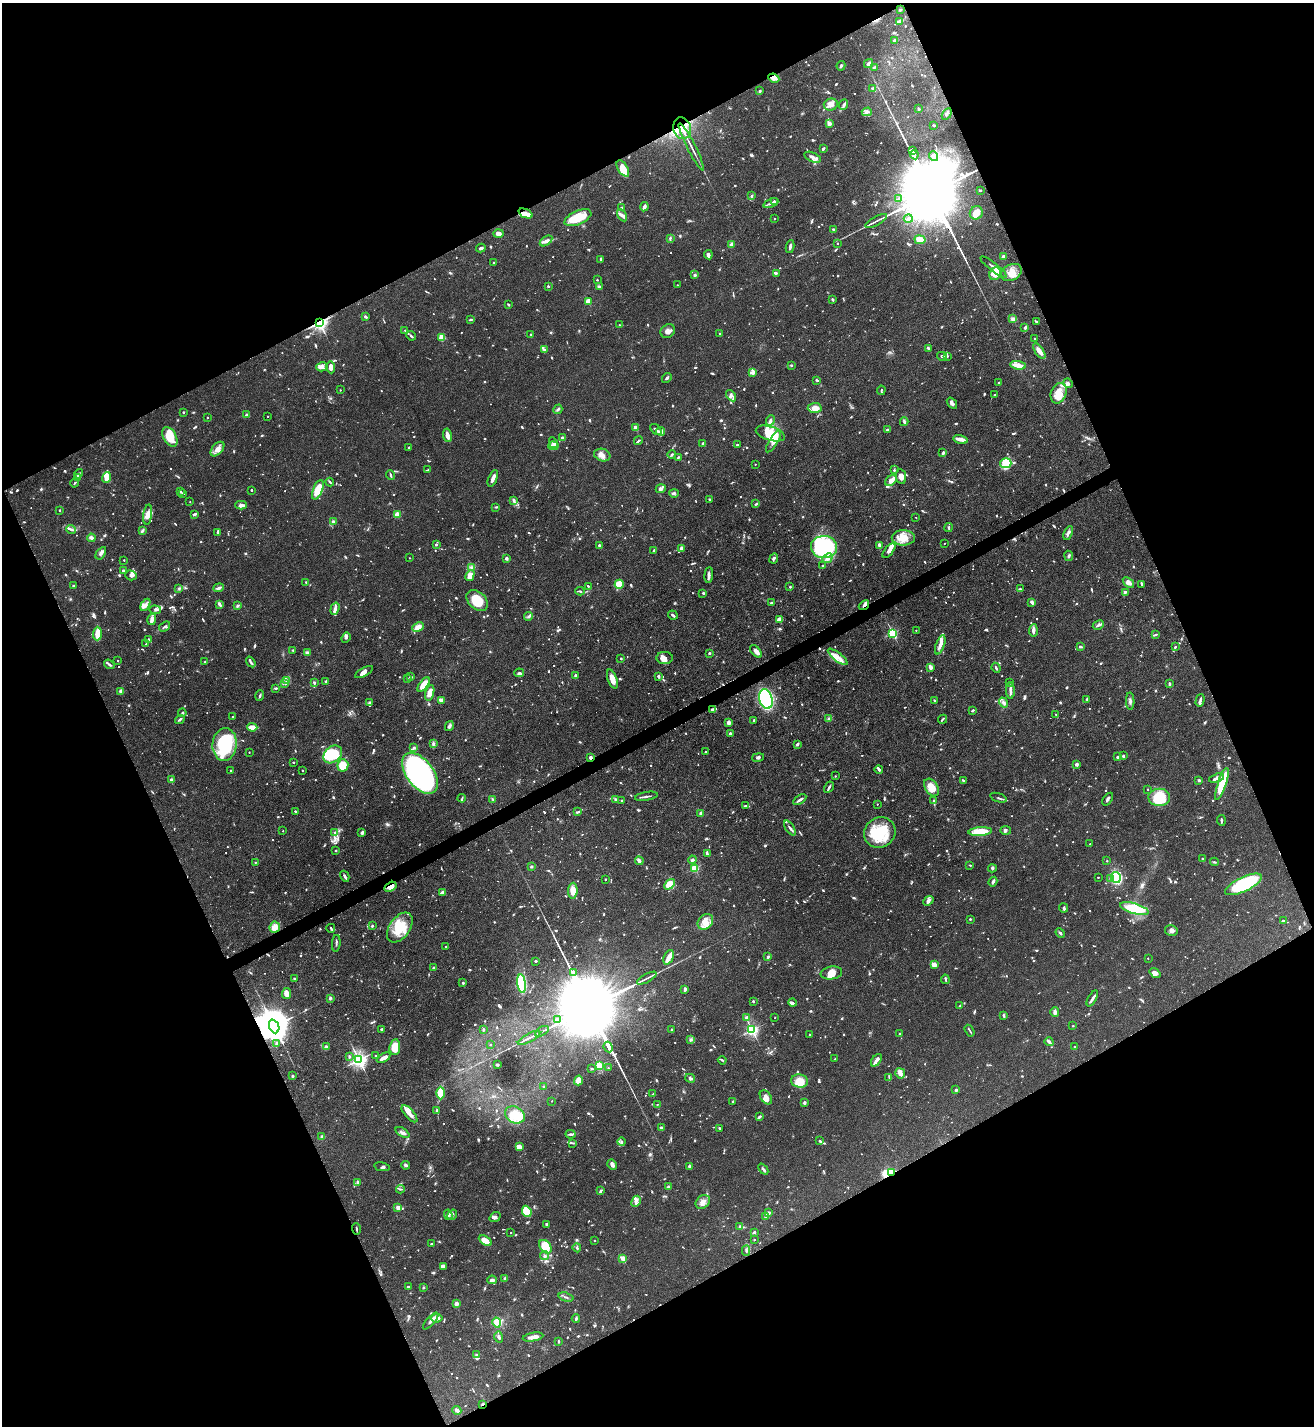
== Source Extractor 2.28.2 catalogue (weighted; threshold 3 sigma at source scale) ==
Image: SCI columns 153-5398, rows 2-5695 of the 5688 x 5699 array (HDU 1 of 3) = the unmasked area's bounding box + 8 px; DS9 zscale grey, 4 x 4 block average (1 PNG px = mean of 4 x 4 image px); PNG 1316 x 1428 px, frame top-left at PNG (2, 3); each listed source drawn as its Kron ellipse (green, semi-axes under 4 px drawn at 4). Shown black and unused: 45% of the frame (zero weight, under 3 of 5 exposures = <1% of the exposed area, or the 3 px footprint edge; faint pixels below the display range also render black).
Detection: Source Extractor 2.28.2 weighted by HDU 2 'WHT'. Background 0.0758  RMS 0.004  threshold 0.018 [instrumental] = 3 sigma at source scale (4.5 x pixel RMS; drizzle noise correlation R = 1.50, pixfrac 1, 0.05/0.05 arcsec/px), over >= 5 px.
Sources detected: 1918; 39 too faint to see at this stretch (4 x 4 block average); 8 inside a brighter object's white glare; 10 cosmic-ray / hot-pixel residue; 3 long thin detections or spike segments (spike, bleed or trail) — neither listed nor drawn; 66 coinciding with a brighter row at this scale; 138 inside a brighter listed object's ellipse — not listed separately; of the other 1654, all 500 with FLUX_AUTO >= 2.94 (the completeness limit of this list) listed and drawn (1154 fainter detections not listed), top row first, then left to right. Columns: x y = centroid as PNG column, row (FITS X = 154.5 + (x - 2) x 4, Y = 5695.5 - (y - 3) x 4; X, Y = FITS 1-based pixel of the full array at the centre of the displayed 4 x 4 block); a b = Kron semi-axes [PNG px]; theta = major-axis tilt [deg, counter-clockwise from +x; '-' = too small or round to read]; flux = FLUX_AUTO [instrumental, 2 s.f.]
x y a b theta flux
900 10 2 2 - 3.6
899 21 4 2 - 16
894 40 2 2 - 19
868 64 5 3 - 6
841 66 5 2 - 4.6
874 67 4 2 - 3
774 78 6 3 -26 13
873 88 3 3 - 3.6
760 91 3 2 - 3.8
831 104 7 6 - 14
843 105 6 2 67 5.3
919 109 2 2 - 4.8
867 112 5 3 - 6.9
947 114 6 2 57 6.2
829 124 3 3 - 12
934 125 3 2 - 3.5
682 128 11 9 -72 61
691 147 26 2 -63 16
823 149 3 2 - 4.9
912 150 3 2 - 1400
914 155 4 2 - 2700
934 156 5 4 - 11
813 157 9 4 -24 11
623 168 9 5 -58 34
980 190 2 2 - 4.7
751 196 4 2 - 3.8
899 199 3 2 - 3
774 201 2 2 - 7.6
771 203 8 2 25 7.5
644 207 4 3 - 9.1
621 208 3 2 - 5.8
525 213 7 4 -23 19
976 213 7 6 - 24
622 215 7 3 -60 7.7
578 218 14 7 23 66
775 219 2 2 - 3
908 219 4 2 - 8.6
876 221 12 2 29 7.7
833 229 2 2 - 3.9
498 233 5 3 - 10
670 238 3 2 - 4.1
920 240 5 4 - 22
546 241 7 4 36 9.9
837 243 2 2 - 5.1
731 244 4 3 - 7.7
790 247 6 2 81 7.6
481 248 5 2 - 5.1
708 255 4 3 - 8.6
1003 256 2 2 - 28
601 259 3 2 - 3.7
493 263 2 2 - 3.6
994 267 16 2 -38 12
776 273 2 2 - 5
1011 273 11 8 29 29
995 274 6 5 - 34
695 275 2 2 - 20
597 280 2 2 - 6.6
677 285 2 2 - 4.3
548 286 2 2 - 12
599 287 3 2 - 5.1
832 300 3 2 - 3.7
588 301 2 2 - 96
508 304 2 2 - 4.8
366 317 4 2 - 4.5
1013 319 4 3 - 10
470 320 4 2 - 3.2
319 322 2 2 - 1100
1037 322 4 2 - 3.2
620 325 2 2 - 4.1
1025 328 3 2 - 6.1
405 330 2 2 - 3.2
668 331 7 6 - 13
720 333 2 2 - 9.5
531 334 2 2 - 3.1
411 336 5 2 - 4.5
442 337 4 4 - 23
1035 338 2 2 - 3.2
928 348 3 2 - 4.2
544 349 3 3 - 4.1
1039 351 9 4 -55 18
942 356 5 3 - 4.9
947 356 3 2 - 3.1
791 365 2 2 - 13
1018 365 7 2 -10 34
322 367 6 4 14 8.6
331 367 6 3 -87 17
753 372 4 4 - 8.9
667 378 5 2 - 5.3
817 380 3 2 - 3.5
999 383 3 2 - 3.7
1068 383 5 3 - 5.1
340 390 2 2 - 3.1
881 390 4 2 - 3.6
1059 393 10 7 69 39
994 395 2 2 - 3.6
731 396 6 4 -54 7.7
952 403 6 3 -53 10
815 408 7 5 2 22
558 409 5 2 - 4.6
183 412 2 2 - 8.6
246 415 2 2 - 23
268 416 2 2 - 3.4
207 417 2 2 - 3.4
770 420 5 2 - 9.2
904 422 4 3 - 4.1
636 428 4 3 - 12
887 429 2 2 - 3.5
656 430 7 2 -45 6.9
661 431 4 2 - 3.9
770 433 15 7 -16 76
447 435 7 3 -80 17
170 437 11 6 -60 60
562 438 2 2 - 14
961 439 7 4 -13 10
638 440 5 2 - 3.3
773 441 12 4 58 18
553 443 5 3 - 5.7
703 443 3 2 - 3.1
737 445 2 2 - 9.9
553 446 5 3 - 15
409 447 2 2 - 9.6
217 449 8 5 48 15
943 453 3 2 - 6.4
672 454 4 2 - 4
602 455 8 6 -18 19
678 457 4 2 - 3.7
1006 463 6 5 - 75
755 464 2 2 - 3.8
428 470 4 2 - 3
894 470 3 2 - 3
79 474 5 3 - 4.3
391 475 5 2 - 4.2
77 477 4 2 - 4.5
106 477 5 3 - 29
901 477 7 5 -80 16
493 478 9 3 66 14
891 480 6 4 41 18
330 482 4 2 - 3.2
75 483 5 2 - 3
661 489 5 4 - 5.8
251 490 2 2 - 8.6
318 490 10 4 69 52
181 492 2 2 - 3.5
183 493 2 2 - 3.2
674 493 4 2 - 3.9
709 499 3 2 - 3.5
513 501 4 2 - 3.8
190 502 2 2 - 3.1
756 504 3 2 - 4
241 505 6 4 0 13
496 507 3 2 - 3.2
59 510 2 2 - 4.2
194 514 4 2 - 5.2
397 514 2 2 - 99
148 515 10 4 83 15
916 517 2 2 - 3.1
333 522 2 2 - 11
949 527 4 2 - 3.1
71 529 5 2 - 7.6
142 531 4 2 - 6.6
218 532 4 2 - 11
1068 533 7 2 65 10
91 538 4 3 - 7.5
903 538 11 7 0 42
944 543 2 2 - 3.6
436 545 2 2 - 9
599 545 2 2 - 16
879 545 4 2 - 10
824 547 13 11 -3 270
681 548 4 3 - 7.5
654 551 2 2 - 9.1
889 551 9 4 51 11
101 553 7 3 56 7
1069 556 5 3 - 4
409 558 2 2 - 3.4
506 558 2 2 - 29
774 558 5 3 - 4.6
827 558 5 4 - 13
124 560 2 2 - 5.2
823 565 2 2 - 8.2
471 567 4 3 - 5.2
124 571 4 2 - 8.7
131 575 6 5 - 8.2
709 575 8 2 85 11
470 576 6 3 61 32
306 582 2 2 - 5.2
1128 583 6 4 -38 14
619 584 4 4 - 47
1142 584 4 3 - 3
73 586 2 2 - 9.4
588 586 2 2 - 3.2
790 587 2 2 - 3.1
179 588 3 2 - 3
219 588 5 2 - 7.2
1020 589 3 2 - 4.2
580 591 4 2 - 3.8
1125 592 3 2 - 6.5
703 593 3 2 - 3.8
477 601 12 8 -43 65
1032 602 3 2 - 9.2
772 603 4 2 - 3.8
219 604 3 2 - 9.9
145 605 7 4 62 8.7
864 605 6 2 39 5.9
238 606 3 2 - 5.1
335 609 6 2 73 13
155 610 6 4 -6 6.3
673 615 5 2 - 5.4
528 616 4 3 - 5.4
779 619 2 2 - 29
152 620 5 3 - 16
1098 625 5 2 - 4.9
165 626 6 2 37 6
418 627 6 4 25 18
916 630 2 2 - 3.8
1033 630 6 2 86 17
893 633 2 2 - 270
97 634 7 3 87 39
1156 634 3 2 - 3.2
346 638 5 3 - 5.1
149 639 4 2 - 3
146 644 2 2 - 3.6
940 645 10 4 70 15
1080 647 3 2 - 5.3
1175 647 2 2 - 3.3
293 650 2 2 - 4.9
756 651 7 4 -49 11
307 653 3 3 - 7.4
709 653 2 2 - 15
838 657 12 4 -38 18
621 658 2 2 - 9.4
665 658 8 6 1 14
118 661 2 2 - 3.8
205 662 2 2 - 4.7
251 662 6 2 -55 5.2
109 664 6 2 -36 5.6
930 667 4 2 - 17
996 668 5 2 - 3.5
364 672 10 4 28 14
519 673 5 3 - 5.5
575 675 2 2 - 5.7
411 677 3 2 - 6.3
658 677 3 2 - 5.5
407 679 2 2 - 3.1
612 679 10 4 -70 26
286 681 3 2 - 3.1
326 681 2 2 - 4.3
314 682 2 2 - 3.8
284 683 3 2 - 3.6
1010 683 2 2 - 4
424 684 8 4 54 36
1170 684 2 2 - 4.8
276 688 2 2 - 5.8
121 691 4 3 - 9.2
1010 691 8 2 -90 13
430 693 8 4 74 26
260 696 5 2 - 4.7
766 699 10 6 -77 330
1087 699 2 2 - 4
441 700 3 3 - 12
1200 700 6 2 75 7
935 701 2 2 - 3.9
1130 701 8 3 -88 7.1
370 702 4 2 - 2.9
1003 703 5 3 - 7.5
713 709 3 2 - 10
973 711 2 2 - 6.1
182 713 4 2 - 3.9
1056 714 2 2 - 3.9
232 717 2 2 - 3.3
829 718 4 3 - 6.6
180 719 5 2 - 4.5
942 719 5 2 - 3.7
754 720 2 2 - 5.8
728 723 3 3 - 12
449 726 5 3 - 6.3
252 727 5 2 - 38
730 733 3 2 - 4.4
225 744 16 12 84 220
433 744 3 2 - 3.6
797 744 4 2 - 6
414 747 4 3 - 4
249 752 2 2 - 3.4
705 752 2 2 - 6.9
333 754 10 7 40 120
1123 756 2 2 - 17
590 757 2 2 - 33
758 757 6 3 12 5.1
1117 757 2 2 - 10
293 762 2 2 - 8.5
343 765 6 5 - 47
1076 765 4 3 - 4.8
879 769 4 2 - 5.7
230 770 2 2 - 3.3
303 770 2 2 - 4
420 773 23 13 -53 1100
835 776 2 2 - 3.7
1216 778 8 3 17 7.5
171 780 2 2 - 26
1199 780 2 2 - 20
963 781 4 3 - 3.2
1222 784 17 4 71 91
829 787 6 2 59 6.1
932 787 10 6 -56 34
1148 789 2 2 - 3.6
646 796 11 2 10 6.3
1159 797 11 8 0 99
462 798 4 2 - 3
998 798 8 2 -19 4.9
493 799 3 2 - 4.1
1108 799 7 2 55 5.6
616 800 3 3 - 6
622 800 2 2 - 3.3
800 800 7 2 34 9.3
934 801 2 2 - 3.9
877 804 2 2 - 3
746 806 4 2 - 3.9
295 811 2 2 - 8.3
578 812 3 2 - 5.2
701 813 2 2 - 28
1221 820 5 2 - 5.4
790 828 8 2 -55 5.7
1006 830 5 2 - 3.8
283 831 2 2 - 3.5
362 832 4 3 - 6.3
880 832 16 14 34 110
980 832 12 4 4 56
334 833 4 2 - 3.1
1090 844 2 2 - 5.3
336 851 2 2 - 8.4
707 854 2 2 - 3.8
1202 859 2 2 - 5.1
692 860 4 3 - 4.1
639 861 4 3 - 10
1107 861 2 2 - 6.1
255 862 2 2 - 5
1214 862 4 2 - 3
970 865 2 2 - 3.1
531 866 2 2 - 18
695 868 2 2 - 220
992 868 4 3 - 4.4
345 876 6 2 -60 6.3
1098 877 2 2 - 4.6
1116 877 5 5 - 190
605 879 2 2 - 4.7
1110 879 2 2 - 5.2
993 882 5 2 - 8.5
669 884 6 4 48 52
1243 884 20 7 26 200
390 887 6 3 31 24
573 891 8 4 85 28
442 892 2 2 - 7.8
928 901 6 3 41 11
1064 908 4 3 - 6.4
1134 909 15 5 -16 93
970 919 2 2 - 11
1283 921 3 2 - 3.2
705 922 9 7 44 20
372 926 2 2 - 4
275 927 6 5 - 21
400 927 17 10 54 73
331 928 4 2 - 3.1
1171 930 6 5 - 8.7
1060 933 5 2 - 4.6
336 943 8 2 85 5
446 947 2 2 - 8.6
669 957 7 4 65 17
768 957 4 2 - 4.5
1148 958 2 2 - 4.1
536 961 2 2 - 3.9
934 965 4 4 - 17
434 967 2 2 - 3.1
574 973 4 2 - 2200
831 973 11 6 9 17
1155 973 6 4 -37 12
294 978 2 2 - 3.2
647 978 11 2 29 6.5
945 979 5 2 - 3.5
463 983 2 2 - 13
522 983 9 4 -82 170
685 989 4 2 - 5.5
286 994 5 3 - 17
330 998 4 3 - 3.8
1092 998 9 3 60 7.8
753 1001 2 2 - 6
792 1003 4 2 - 4.2
960 1006 2 2 - 8.4
1055 1012 5 2 - 13
1003 1015 4 2 - 3.1
747 1017 4 2 - 6
775 1018 2 2 - 3.2
557 1019 4 2 - 3.3
274 1026 7 5 -68 8800
1073 1026 2 2 - 7.2
382 1029 2 2 - 3.8
483 1029 3 2 - 4.9
672 1029 2 2 - 6
752 1030 2 2 - 600
542 1031 8 2 31 4.3
970 1031 6 2 -57 3.6
900 1033 2 2 - 7.6
810 1034 2 2 - 7
529 1038 12 2 28 8
691 1040 4 2 - 3.9
1049 1042 4 3 - 5.5
277 1043 2 2 - 28
490 1045 2 2 - 5.7
326 1047 4 3 - 3.9
395 1047 8 5 83 40
608 1047 5 2 - 3000
1075 1047 2 2 - 6.6
375 1055 2 2 - 5.1
349 1057 4 2 - 3.6
384 1058 7 3 30 17
835 1059 2 2 - 3.7
359 1060 3 2 - 1000
722 1060 4 2 - 3
876 1060 7 2 53 14
497 1065 3 2 - 3.7
599 1066 2 2 - 250
592 1068 4 2 - 3.6
608 1068 2 2 - 3.7
900 1073 5 5 - 12
293 1076 2 2 - 16
889 1077 4 2 - 3.1
690 1078 5 3 - 5.7
578 1080 5 3 - 23
800 1081 8 6 -10 54
543 1086 2 2 - 3.1
956 1090 2 2 - 16
441 1093 6 3 89 63
653 1094 2 2 - 3.4
766 1097 8 5 -54 14
552 1101 2 2 - 3.2
733 1101 2 2 - 15
804 1102 3 2 - 4.7
657 1104 2 2 - 4.3
437 1110 2 2 - 14
409 1114 10 4 -49 18
515 1115 10 8 -31 57
759 1117 3 2 - 5.5
661 1128 4 3 - 3.5
719 1128 2 2 - 8.6
402 1132 8 3 -33 8.2
570 1134 5 2 - 4.5
322 1137 2 2 - 37
820 1141 4 2 - 4.1
622 1142 4 2 - 5
573 1143 4 2 - 2.9
519 1147 3 3 - 25
406 1165 4 3 - 5.1
612 1165 5 3 - 11
690 1166 2 2 - 13
382 1167 8 3 -11 5.6
763 1169 6 2 -49 5.4
891 1173 3 2 - 120
358 1183 3 3 - 3.1
669 1187 2 2 - 24
400 1189 4 2 - 4.1
600 1191 4 2 - 6.1
636 1201 6 4 62 11
703 1202 8 6 42 15
398 1207 3 2 - 16
527 1211 6 4 -69 51
768 1213 3 3 - 12
448 1215 5 4 - 8.1
452 1215 6 3 56 6.4
495 1217 6 4 38 7.1
765 1217 3 2 - 6.8
546 1225 4 3 - 3.9
739 1226 2 2 - 3.1
356 1229 6 2 -83 3
754 1232 2 2 - 16
511 1233 2 2 - 3.7
594 1240 2 2 - 3.8
754 1240 2 2 - 5.4
485 1241 7 3 -32 31
431 1244 2 2 - 11
545 1247 7 5 -53 82
577 1248 4 2 - 3.7
746 1251 5 2 - 4.8
544 1256 4 2 - 3.5
623 1258 2 2 - 54
443 1267 4 3 - 4.4
505 1278 2 2 - 25
492 1280 5 3 - 5.6
408 1287 2 2 - 4.7
424 1288 2 2 - 7.1
566 1297 7 2 -18 5
456 1304 3 2 - 11
437 1318 6 3 7 17
576 1319 4 2 - 4.3
431 1321 10 2 49 9.5
497 1323 5 4 - 20
499 1337 6 2 -74 6.8
533 1337 10 3 10 20
559 1342 3 2 - 3.7
476 1355 4 3 - 4
483 1404 3 2 - 4.3
457 1410 4 3 - 8.2
Overlapping masked pixels (flux is a lower limit): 11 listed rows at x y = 774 78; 682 128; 525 213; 319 322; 864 605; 766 699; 590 757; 390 887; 274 1026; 891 1173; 483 1404
Diffuse or blended objects may show on this block-average render without a row.